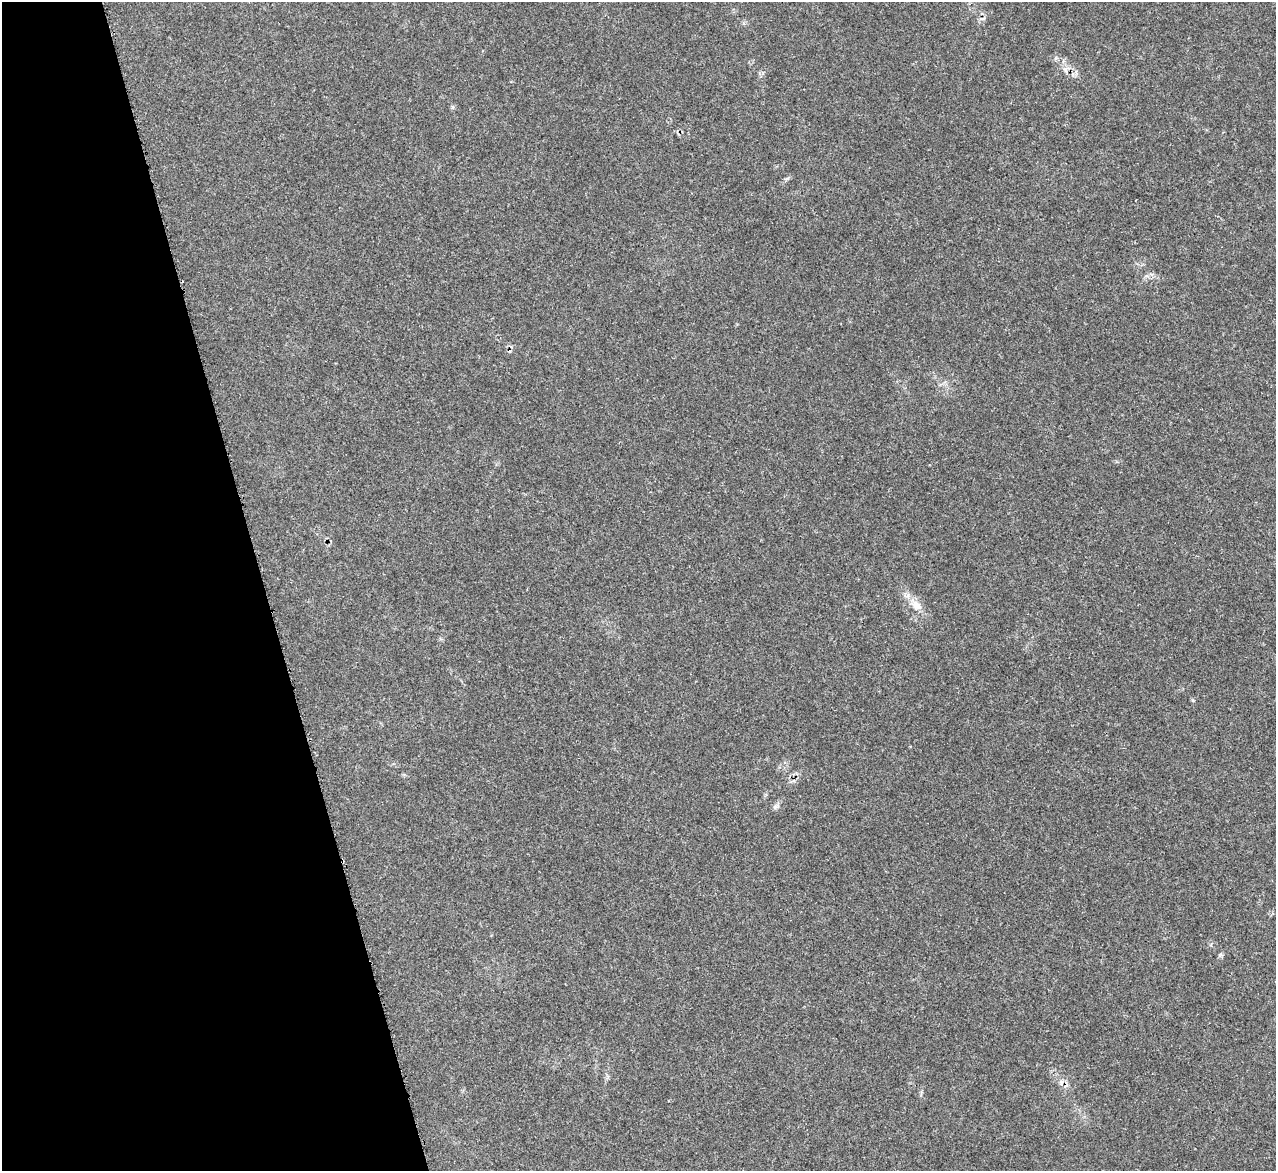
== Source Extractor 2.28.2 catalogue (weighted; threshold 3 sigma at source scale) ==
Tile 5 of 4 x 4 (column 1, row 2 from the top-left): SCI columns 15-1288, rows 2604-3772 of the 5114 x 5093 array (HDU 1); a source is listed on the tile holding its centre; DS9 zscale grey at full resolution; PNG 1278 x 1173 px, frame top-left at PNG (2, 2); no overlay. Shown black and unused: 21% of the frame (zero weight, under 3 of 5 exposures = <1% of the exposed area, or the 3 px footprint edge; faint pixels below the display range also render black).
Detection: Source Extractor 2.28.2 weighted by HDU 2 'WHT'; one run over the whole footprint, this tile lists its part. Background 0.0168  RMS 0.0029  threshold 0.0128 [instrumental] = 3 sigma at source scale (4.5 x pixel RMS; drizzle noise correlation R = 1.50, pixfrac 1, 0.05/0.05 arcsec/px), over >= 5 px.
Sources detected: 5; all 5 listed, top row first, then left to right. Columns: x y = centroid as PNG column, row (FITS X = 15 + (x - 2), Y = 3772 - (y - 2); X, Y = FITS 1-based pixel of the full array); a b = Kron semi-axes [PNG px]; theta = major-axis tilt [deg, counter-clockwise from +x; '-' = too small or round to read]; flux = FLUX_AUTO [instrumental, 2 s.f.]
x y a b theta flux
1065 70 13 4 -67 0.91
452 107 7 4 -89 0.43
917 605 17 10 -35 3
775 807 7 5 45 0.66
1061 1082 8 5 75 0.79